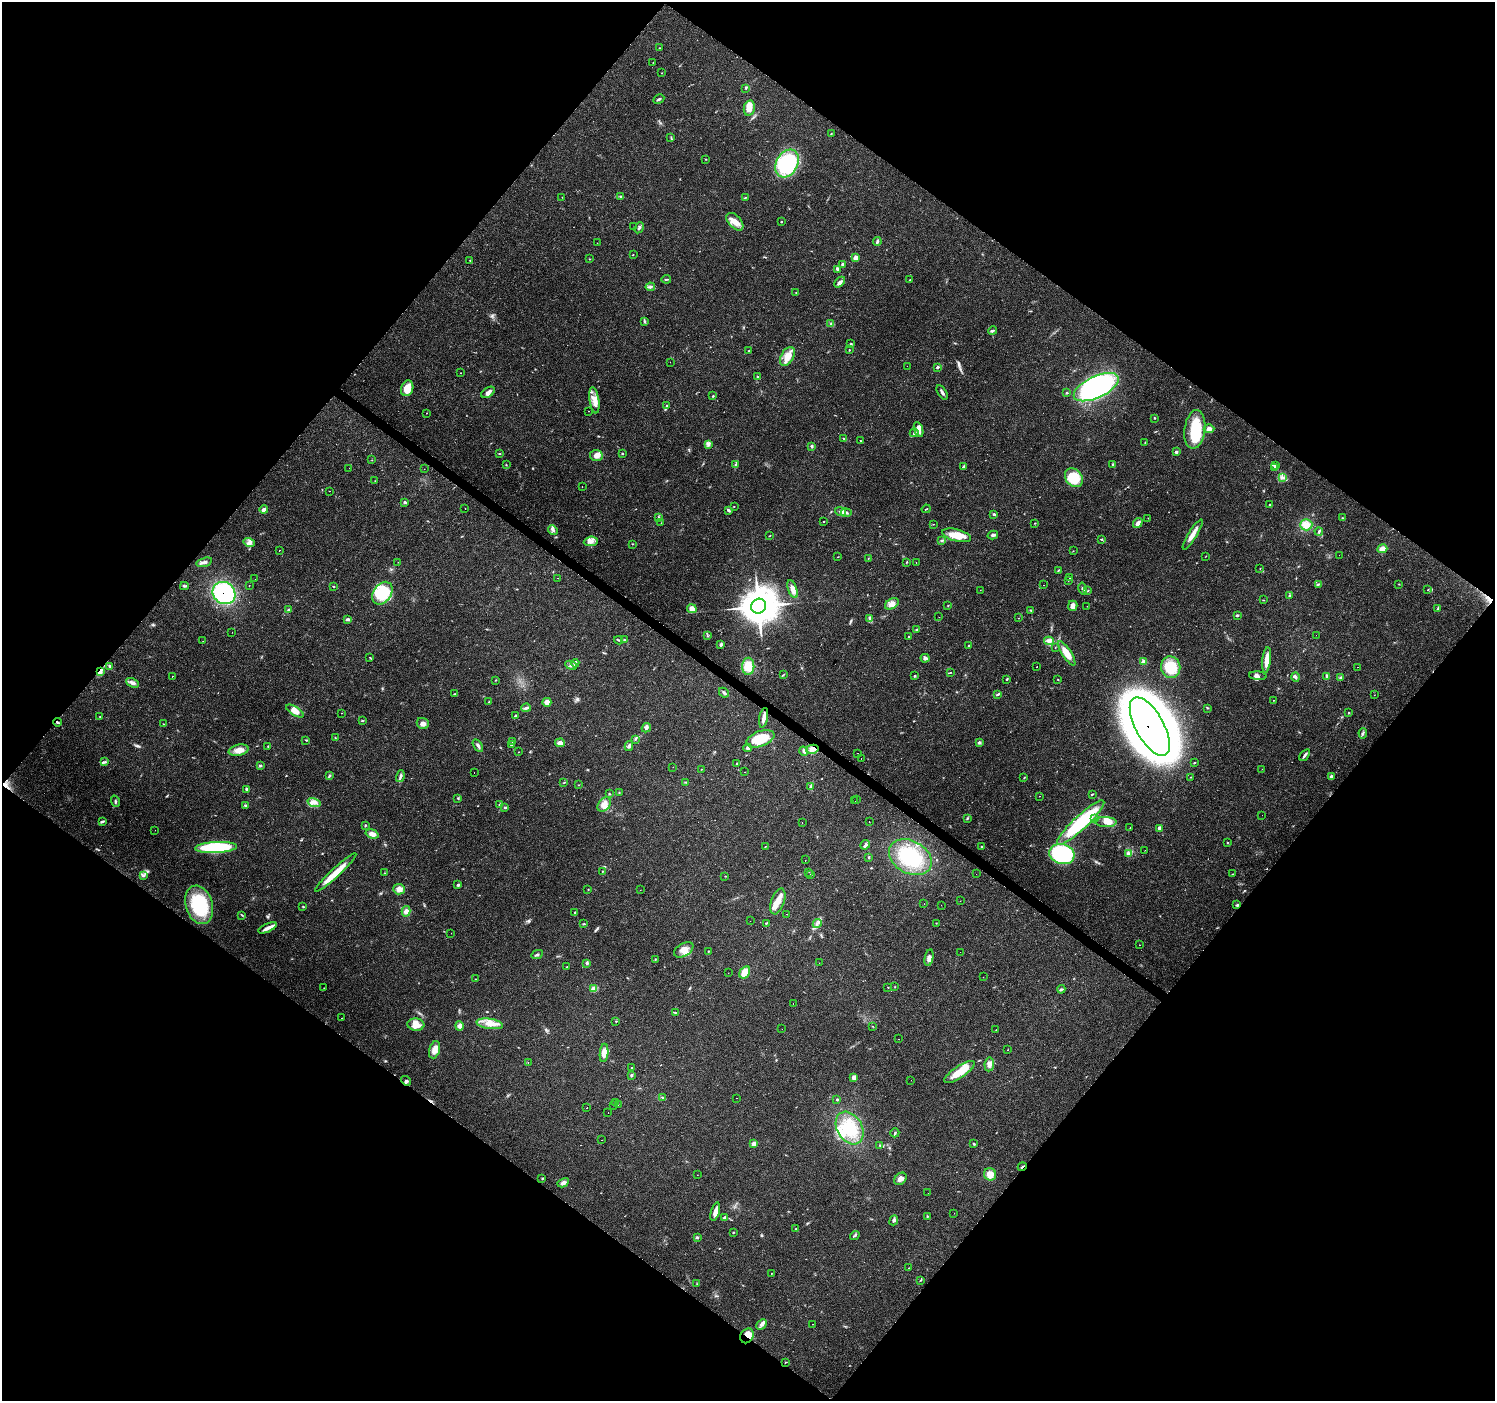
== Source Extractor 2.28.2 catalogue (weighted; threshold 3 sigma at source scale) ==
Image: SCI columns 1-5971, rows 175-5768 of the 5976 x 6010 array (HDU 1 of 3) = the unmasked area's bounding box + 8 px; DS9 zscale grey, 4 x 4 block average (1 PNG px = mean of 4 x 4 image px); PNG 1497 x 1403 px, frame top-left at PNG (2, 2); each listed source drawn as its Kron ellipse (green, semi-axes under 4 px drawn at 4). Shown black and unused: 50% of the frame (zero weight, under 2 of 3 exposures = <1% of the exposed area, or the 3 px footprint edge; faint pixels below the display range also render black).
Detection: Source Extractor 2.28.2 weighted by HDU 2 'WHT'. Background 0.0614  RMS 0.0046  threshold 0.0205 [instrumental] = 3 sigma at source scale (4.5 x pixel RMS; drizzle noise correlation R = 1.50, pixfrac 1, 0.0396/0.0396 arcsec/px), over >= 5 px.
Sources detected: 453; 1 too faint to see at this stretch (4 x 4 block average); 22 cosmic-ray / hot-pixel residue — neither listed nor drawn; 6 coinciding with a brighter row at this scale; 24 inside a brighter listed object's ellipse — not listed separately; the other 400 listed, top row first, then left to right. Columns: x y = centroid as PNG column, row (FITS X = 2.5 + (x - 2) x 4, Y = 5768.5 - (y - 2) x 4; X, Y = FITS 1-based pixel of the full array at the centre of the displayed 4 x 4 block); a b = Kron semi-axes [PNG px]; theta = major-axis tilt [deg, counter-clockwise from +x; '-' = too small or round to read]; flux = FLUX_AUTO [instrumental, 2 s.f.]
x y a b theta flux
660 48 2 2 - 0.82
653 62 2 2 - 0.73
661 73 2 2 - 0.64
746 88 3 2 - 2.7
659 99 6 2 28 5.6
749 108 8 5 79 31
831 134 2 2 - 1
671 137 3 2 - 2.2
706 159 2 2 - 0.96
787 164 15 10 60 220
620 196 2 2 - 2.1
562 197 2 2 - 0.79
745 198 3 2 - 1.9
735 222 10 6 -47 23
781 222 2 2 - 1.8
634 227 2 2 - 0.79
639 228 6 2 62 4.9
877 241 4 3 - 4.5
597 243 2 2 - 0.47
633 254 2 2 - 1.2
855 258 2 2 - 21
590 259 2 2 - 1.2
470 260 2 2 - 1.3
843 264 2 2 - 7.3
837 269 4 3 - 7.8
666 279 5 2 - 2.7
910 280 2 2 - 1.5
840 282 6 3 43 9.2
650 287 4 2 - 4.6
796 293 2 2 - 0.8
644 321 4 2 - 3.1
831 324 3 2 - 2.1
992 331 4 2 - 4.5
851 344 3 2 - 2.6
849 350 2 2 - 1.4
749 351 2 2 - 1.8
787 356 10 6 62 36
670 362 2 2 - 0.89
907 366 2 2 - 0.81
938 367 3 2 - 5.1
460 373 2 2 - 0.83
757 376 3 2 - 1.4
1096 387 24 11 25 510
407 388 8 6 71 39
488 392 7 4 33 13
942 392 8 2 -57 7.4
1067 393 2 2 - 3.4
713 396 3 2 - 2
594 400 13 5 -81 22
666 405 4 2 - 3
589 411 2 2 - 3.2
426 413 2 2 - 1.3
1155 418 2 2 - 1.7
1195 429 19 10 83 120
1209 429 5 4 - 12
919 430 8 3 -71 12
914 433 4 3 - 5.7
844 438 3 2 - 1.8
860 441 2 2 - 3.6
1145 442 2 2 - 1
709 444 4 4 - 6.7
812 446 3 2 - 5.4
1176 452 3 2 - 5
499 453 3 2 - 1.8
622 454 2 2 - 2.2
596 455 6 5 - 18
372 460 2 2 - 0.84
1113 464 3 2 - 2.2
506 465 2 2 - 1.4
735 465 2 2 - 1.4
963 466 3 2 - 3.2
1275 466 4 2 - 4.1
349 468 2 2 - 4.9
1275 468 3 3 - 3.4
424 469 2 2 - 0.98
1282 477 4 3 - 5.6
1074 478 10 8 -50 92
375 481 2 2 - 0.63
582 487 2 2 - 2.7
329 491 2 2 - 4.1
404 502 3 2 - 5.3
1270 504 3 2 - 2.4
734 506 2 2 - 1.1
465 508 2 2 - 0.73
926 509 4 2 - 2
264 510 4 3 - 9
728 510 4 2 - 5.3
840 511 5 3 - 7
846 513 5 3 - 7.3
994 514 3 3 - 4.2
659 517 2 2 - 2.2
1148 518 2 2 - 0.82
1342 518 2 2 - 1.3
824 522 2 2 - 1.2
661 523 2 2 - 0.76
1035 523 3 2 - 1.2
1138 523 5 3 - 14
933 524 3 2 - 1.1
1306 525 6 5 - 19
553 530 5 3 - 7.7
1319 531 4 2 - 3
1193 534 17 3 59 26
957 535 15 6 -14 47
993 535 5 3 - 5.8
769 536 2 2 - 1.1
1101 539 3 2 - 1.9
942 540 2 2 - 1.7
591 541 7 4 6 14
249 542 6 3 -15 9.2
633 544 2 2 - 1.5
1382 549 5 4 - 23
279 550 2 2 - 5.4
1073 551 2 2 - 1
1339 555 2 2 - 0.36
1206 556 2 2 - 0.78
838 557 2 2 - 1.2
868 558 2 2 - 0.8
204 562 8 3 15 9.3
398 562 2 2 - 0.63
906 562 2 2 - 0.97
916 562 2 2 - 0.64
1260 568 2 2 - 0.91
1058 570 3 2 - 2.6
557 578 2 2 - 0.72
1070 578 2 2 - 0.71
255 579 2 2 - 4.1
1068 581 2 2 - 1.2
1318 584 4 2 - 2.9
1399 584 2 2 - 0.83
1044 585 2 2 - 0.64
184 586 4 3 - 3.9
249 586 2 2 - 2.1
334 587 2 2 - 1.7
793 589 9 4 -71 22
1083 589 6 3 -79 5.5
980 590 2 2 - 0.43
1427 590 2 2 - 0.81
1088 591 3 2 - 1.7
224 593 12 10 -38 300
382 593 12 9 56 130
1290 596 3 2 - 4.1
1263 600 2 2 - 0.97
892 604 7 5 29 18
948 605 3 2 - 0.96
759 606 8 7 - 5300
1073 606 5 4 - 13
1087 606 2 2 - 0.42
1438 608 3 2 - 2
692 609 5 4 - 17
289 610 3 2 - 4.4
1031 611 2 2 - 1
1237 615 3 2 - 4
939 617 2 2 - 0.42
1018 618 2 2 - 0.48
348 619 3 2 - 4
870 619 3 3 - 4
917 629 3 2 - 2.5
232 632 2 2 - 0.67
1316 635 2 2 - 1.5
707 636 2 2 - 1.3
908 636 2 2 - 1.5
618 640 4 2 - 3.1
624 640 2 2 - 2
203 641 2 2 - 0.63
1049 641 5 3 - 12
721 645 3 3 - 4.2
968 645 2 2 - 1.4
1055 648 2 2 - 1.2
1067 653 14 4 -57 44
370 657 2 2 - 1.5
925 658 4 3 - 8
1267 660 13 4 84 28
1144 662 2 2 - 18
575 663 4 3 - 5.6
571 665 6 2 -24 2.9
110 666 3 2 - 3.9
748 666 8 6 87 41
1037 666 2 2 - 2.5
1171 667 11 9 -81 66
1358 667 2 2 - 1.4
100 671 4 4 - 9.1
950 673 3 2 - 1.9
783 674 2 2 - 1.3
172 676 2 2 - 2
914 676 2 2 - 2.7
1258 676 9 3 -5 11
1327 676 4 3 - 6.9
1295 677 4 3 - 5.7
1341 677 3 2 - 2.6
1006 679 3 2 - 2.3
495 680 2 2 - 1
1058 680 2 2 - 1.5
133 683 7 3 -24 10
724 693 5 3 - 5.4
454 694 3 2 - 1.6
997 694 3 2 - 3.1
1374 695 2 2 - 0.54
1273 700 2 2 - 2.5
489 702 3 2 - 1.4
547 702 4 4 - 21
526 708 5 2 - 4.8
1207 708 2 2 - 1.3
295 711 10 4 -31 22
341 713 2 2 - 1.5
1348 713 2 2 - 2.1
515 716 4 2 - 2.8
100 717 2 2 - 1.3
764 718 10 3 79 16
362 721 2 2 - 1.5
57 722 4 2 - 4.6
423 723 6 5 - 11
163 724 2 2 - 0.87
1150 727 32 14 -61 2200
646 728 5 4 - 6.1
1363 733 5 2 - 4
335 738 2 2 - 1.1
635 739 4 2 - 3.5
760 739 15 7 21 79
306 740 3 2 - 2.1
513 741 3 2 - 2.4
979 742 2 2 - 9.6
560 743 5 4 - 12
478 745 7 3 -56 7.2
511 745 3 2 - 2.8
268 746 3 2 - 1.9
629 746 5 3 - 5.8
747 748 4 3 - 4.7
812 749 6 4 15 20
239 750 10 5 13 23
804 751 5 3 - 6.2
518 752 2 2 - 0.81
858 753 2 2 - 2.6
1305 755 7 2 52 6.1
861 759 2 2 - 1.4
105 762 4 2 - 4.1
1194 763 2 2 - 2
737 764 3 2 - 1.9
260 765 4 2 - 3.6
673 767 2 2 - 0.59
702 769 2 2 - 0.96
1262 769 2 2 - 0.61
745 772 2 2 - 0.64
474 773 2 2 - 1.9
329 775 3 2 - 2.6
400 776 6 3 75 7
1190 777 2 2 - 0.77
1331 777 4 3 - 6.1
1024 778 3 2 - 1.6
564 782 3 2 - 1.4
685 782 2 2 - 1.8
578 785 2 2 - 0.76
810 786 4 2 - 3.1
246 789 2 2 - 1.9
619 793 2 2 - 0.96
609 794 3 2 - 1.9
1092 794 3 2 - 2.5
1039 796 2 2 - 0.57
458 798 3 2 - 1.9
856 799 2 2 - 1.1
115 801 6 2 -71 3.4
855 801 2 2 - 2.6
314 802 7 4 -15 13
500 804 2 2 - 2
246 805 4 2 - 3.2
604 805 8 6 52 19
505 807 3 2 - 2.5
1262 815 2 2 - 0.59
967 818 4 2 - 3
1095 819 3 2 - 2.2
102 821 4 2 - 4.2
869 822 2 2 - 4.1
1106 822 10 5 -2 18
802 823 2 2 - 4.9
1081 823 31 7 43 250
365 825 3 2 - 2.2
1130 828 2 2 - 0.8
1160 828 3 3 - 9.2
155 830 2 2 - 12
372 834 7 4 -17 17
1227 843 2 2 - 1.3
865 845 5 3 - 5.8
765 846 2 2 - 0.73
981 847 3 2 - 2
216 848 21 5 3 240
1145 850 2 2 - 0.9
1062 854 13 10 -16 330
1128 854 4 2 - 4.5
869 857 3 2 - 2
910 857 23 16 -28 160
805 860 2 2 - 0.96
602 871 2 2 - 1.1
336 872 28 4 43 57
809 872 2 2 - 3.9
385 873 2 2 - 1.2
811 874 2 2 - 1.8
976 874 2 2 - 1.2
1233 874 3 2 - 1.2
143 876 4 2 - 4.2
725 876 3 2 - 0.99
458 885 3 2 - 4
399 889 5 5 - 17
588 889 2 2 - 1.2
640 890 2 2 - 1.6
778 901 13 6 71 29
960 901 2 2 - 0.44
924 904 2 2 - 0.93
199 905 20 13 -72 170
941 905 2 2 - 0.49
1237 905 3 3 - 3.6
303 907 3 2 - 1.8
406 911 5 3 - 14
575 912 3 2 - 1.5
786 914 2 2 - 0.79
242 915 2 2 - 1.3
750 921 2 2 - 1.6
766 923 3 2 - 2
817 923 5 2 - 4.5
936 923 2 2 - 0.8
584 924 4 2 - 2.4
268 928 10 3 25 15
451 933 2 2 - 0.34
1139 945 2 2 - 2
684 950 10 6 30 25
708 951 2 2 - 1.4
960 952 2 2 - 1
537 954 6 2 26 4
929 958 8 4 80 11
655 959 2 2 - 1.2
587 963 3 3 - 4.7
819 963 2 2 - 1.2
567 967 2 2 - 1.3
745 972 7 4 58 33
728 973 2 2 - 0.75
983 977 2 2 - 0.55
476 979 3 2 - 1.4
888 987 2 2 - 1.1
895 987 2 2 - 0.92
324 988 2 2 - 3.4
594 989 3 3 - 24
1061 989 4 2 - 4.3
793 1003 2 2 - 0.74
675 1012 3 2 - 2
341 1018 2 2 - 0.61
616 1021 2 2 - 0.89
490 1024 13 5 -8 30
416 1025 8 6 -6 30
459 1026 5 4 - 11
872 1026 2 2 - 1.2
782 1029 2 2 - 1
996 1030 2 2 - 0.88
899 1039 2 2 - 2.1
434 1050 9 5 72 21
1008 1050 2 2 - 4.2
604 1053 9 4 84 26
528 1062 2 2 - 1.7
989 1064 7 5 82 13
632 1067 3 2 - 2.4
959 1072 18 6 33 51
632 1075 3 2 - 3.6
854 1077 4 4 - 11
911 1080 2 2 - 0.5
406 1081 5 3 - 5
663 1097 4 2 - 3
737 1098 2 2 - 6.3
837 1099 3 2 - 2.8
616 1103 2 2 - 1.2
618 1104 2 2 - 1.9
614 1105 2 2 - 1.7
587 1107 2 2 - 11
608 1112 2 2 - 1
850 1128 17 12 -60 88
895 1133 4 2 - 3.3
601 1140 2 2 - 3.3
754 1143 3 2 - 12
974 1144 3 3 - 2.4
880 1145 2 2 - 1.6
1022 1167 4 2 - 3.1
990 1174 6 6 - 26
697 1175 2 2 - 0.72
542 1178 3 2 - 1.8
900 1179 7 5 44 13
563 1183 6 3 27 11
928 1193 2 2 - 0.55
715 1212 9 4 74 16
954 1213 2 2 - 1.1
927 1216 3 2 - 1.8
724 1217 4 2 - 3.8
894 1220 5 3 - 6.4
796 1229 2 2 - 1.7
733 1232 3 2 - 1.5
855 1235 5 2 - 3.6
697 1237 2 2 - 2.2
909 1268 2 2 - 0.99
771 1273 2 2 - 0.98
920 1280 2 2 - 1.5
697 1284 2 2 - 1
761 1324 6 4 44 9.7
813 1324 2 2 - 0.57
747 1336 8 6 58 37
786 1362 3 2 - 1.3
Overlapping masked pixels (flux is a lower limit): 8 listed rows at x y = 224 593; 100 671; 57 722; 1150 727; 812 749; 406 1081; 1022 1167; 747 1336
Diffuse or blended objects may show on this block-average render without a row.